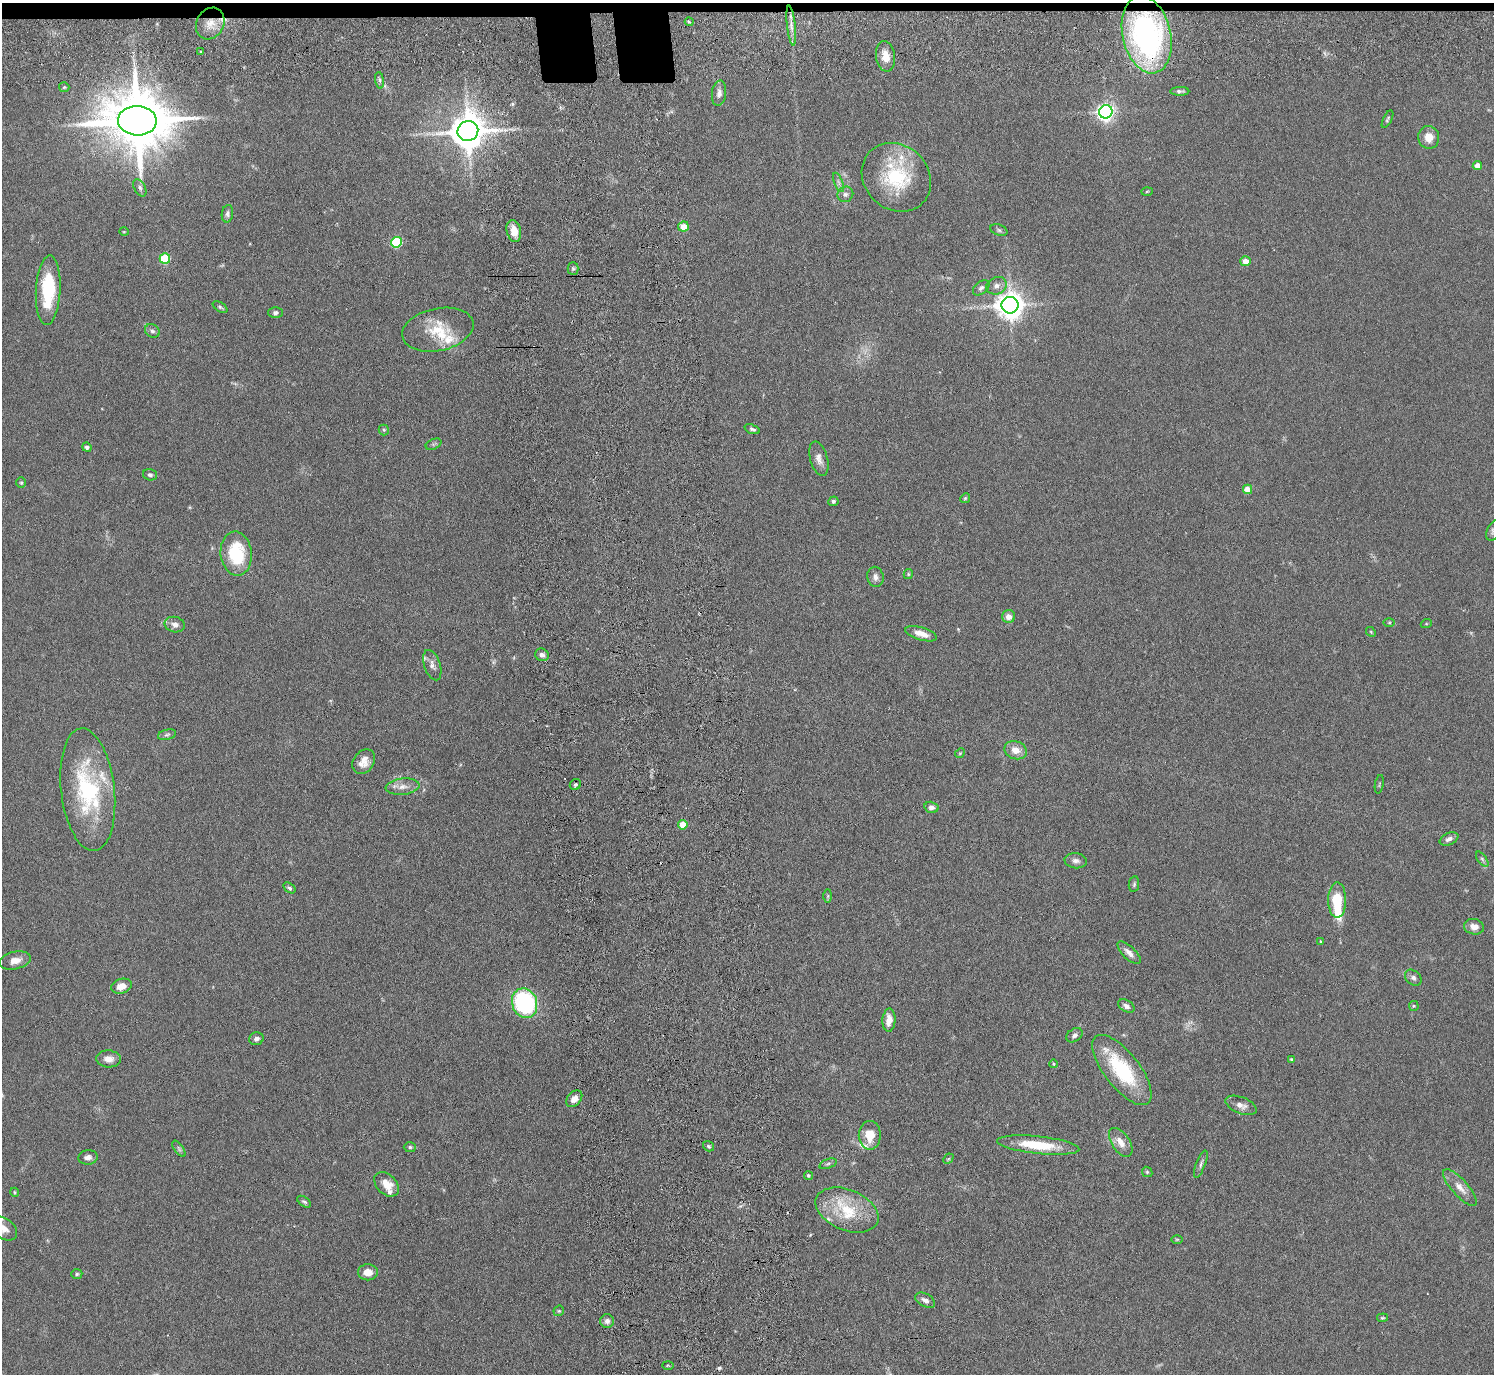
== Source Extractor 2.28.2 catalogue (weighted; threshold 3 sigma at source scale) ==
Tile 2 of 3 x 3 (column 2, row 1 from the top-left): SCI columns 1575-3066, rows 2936-4307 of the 4639 x 4599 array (HDU 1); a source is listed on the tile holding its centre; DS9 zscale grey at full resolution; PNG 1496 x 1376 px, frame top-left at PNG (2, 3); each listed source drawn as its Kron ellipse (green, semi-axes under 4 px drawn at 4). Shown black and unused: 1% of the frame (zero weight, under 3 of 6 exposures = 7% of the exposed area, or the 3 px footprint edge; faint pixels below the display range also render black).
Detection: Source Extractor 2.28.2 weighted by HDU 2 'WHT'; one run over the whole footprint, this tile lists its part. Background 0.109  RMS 0.0045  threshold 0.0186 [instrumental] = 3 sigma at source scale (4.09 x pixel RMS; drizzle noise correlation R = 1.36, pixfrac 0.8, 0.05/0.05 arcsec/px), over >= 5 px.
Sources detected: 135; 2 too faint to see at this stretch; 1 inside a brighter object's white glare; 3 cosmic-ray / hot-pixel residue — neither listed nor drawn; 8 inside a brighter listed object's ellipse — not listed separately; the other 121 listed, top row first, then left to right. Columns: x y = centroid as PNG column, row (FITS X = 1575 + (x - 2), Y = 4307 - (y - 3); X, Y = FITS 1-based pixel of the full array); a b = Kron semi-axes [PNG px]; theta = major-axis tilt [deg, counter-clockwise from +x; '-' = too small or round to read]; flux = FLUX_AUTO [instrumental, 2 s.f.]
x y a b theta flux
689 22 4 3 - 0.54
210 23 16 13 60 5.8
791 26 20 3 -83 2.3
1147 35 39 24 -77 110
201 52 3 2 - 0.5
886 56 15 9 -81 4.7
380 80 8 4 -82 1
64 87 5 5 - 0.52
1180 91 9 4 1 1.1
719 93 13 7 84 2
1106 112 7 6 - 170
1387 119 10 4 64 0.68
137 121 19 14 -3 3500
468 131 10 10 - 1000
1429 137 11 10 - 4.7
1477 165 4 4 - 4.2
896 177 37 32 -44 29
839 182 10 3 -69 1
140 188 9 5 -62 1.1
1147 191 5 3 - 0.4
845 194 8 7 - 1.4
227 214 9 5 80 1.1
683 227 5 5 - 5.6
999 230 9 5 -21 0.94
514 231 11 7 -77 5.6
124 232 5 3 - 0.3
396 242 5 5 - 31
165 258 5 5 - 22
1245 261 5 5 - 3.8
573 269 6 5 - 0.71
996 286 10 8 24 2.2
981 288 9 6 40 1.3
48 290 35 12 87 22
1010 305 8 8 - 520
220 307 8 4 -32 0.82
275 313 7 5 1 1.2
438 330 36 21 12 14
152 331 8 6 -31 1.2
752 429 8 4 -20 0.94
384 430 5 5 - 0.52
433 444 8 5 24 0.74
87 447 5 4 - 1.1
819 459 18 8 -74 2.9
150 475 7 5 -16 1.1
21 483 5 4 - 0.53
1247 489 5 4 - 6.8
965 498 5 4 - 0.51
833 501 5 4 - 0.97
1493 531 11 6 67 1.2
236 554 22 15 -84 22
908 574 5 4 - 0.54
875 577 10 8 -78 2
1009 617 6 6 - 2.9
1389 622 6 4 0 0.49
1426 624 5 3 - 0.4
175 625 10 7 -13 2.2
1371 632 5 4 - 0.48
921 634 16 6 -17 3.7
542 655 7 6 - 1.6
432 665 16 8 -71 2.4
167 735 9 5 13 0.95
1016 750 11 8 -21 4.3
960 753 5 4 - 0.49
364 762 13 10 56 4.1
1379 784 9 3 79 0.45
575 785 6 5 - 0.83
403 787 17 8 6 3.5
88 790 61 27 -83 45
931 807 7 5 -15 1.5
683 825 5 5 - 7.9
1449 839 10 6 24 1.6
1482 859 9 4 -54 0.89
1076 861 11 7 -6 1.7
1134 884 8 5 80 0.83
289 888 7 4 -34 0.79
828 896 7 4 89 0.66
1337 900 18 9 90 15
1474 927 10 8 -13 2.8
1320 941 4 2 - 0.27
1129 953 15 6 -44 2.4
15 960 16 8 13 3.9
1413 978 9 7 -40 1.5
121 986 10 7 15 3.6
525 1003 15 12 -71 52
1126 1006 9 5 -30 1.7
1414 1006 5 5 - 0.46
889 1020 11 6 86 4.6
1074 1035 9 6 34 1.3
256 1039 7 6 - 1.5
108 1059 12 8 -4 3.3
1292 1059 4 4 - 0.57
1054 1064 4 3 - 0.32
1122 1070 42 17 -52 28
574 1099 9 6 47 2.8
1241 1105 16 8 -21 2.8
870 1135 14 11 -90 7.3
1121 1142 16 8 -56 4.5
1038 1145 41 8 -6 15
709 1146 6 5 - 0.67
410 1147 6 5 - 0.73
179 1149 9 4 -55 0.9
88 1157 10 7 5 2.1
948 1159 6 4 44 0.6
828 1164 9 4 18 0.9
1201 1164 14 4 69 1.3
1147 1172 5 4 - 0.61
808 1175 5 4 - 0.69
386 1184 14 9 -45 5.1
1460 1188 23 8 -48 4.4
15 1192 4 4 - 0.51
304 1202 8 4 -35 0.89
847 1210 33 20 -22 18
4 1228 14 10 -37 3.9
1177 1239 6 4 0 0.46
368 1272 10 8 0 4.1
77 1274 5 5 - 0.66
925 1300 11 6 -31 1.9
559 1311 6 5 - 0.56
1382 1318 5 3 - 0.47
607 1321 7 7 - 1.6
668 1365 6 3 -2 0.39
Overlapping masked pixels (flux is a lower limit): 1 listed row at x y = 1147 35
Isophote crosses this tile's border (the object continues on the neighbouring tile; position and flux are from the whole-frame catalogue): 2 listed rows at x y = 1493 531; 4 1228